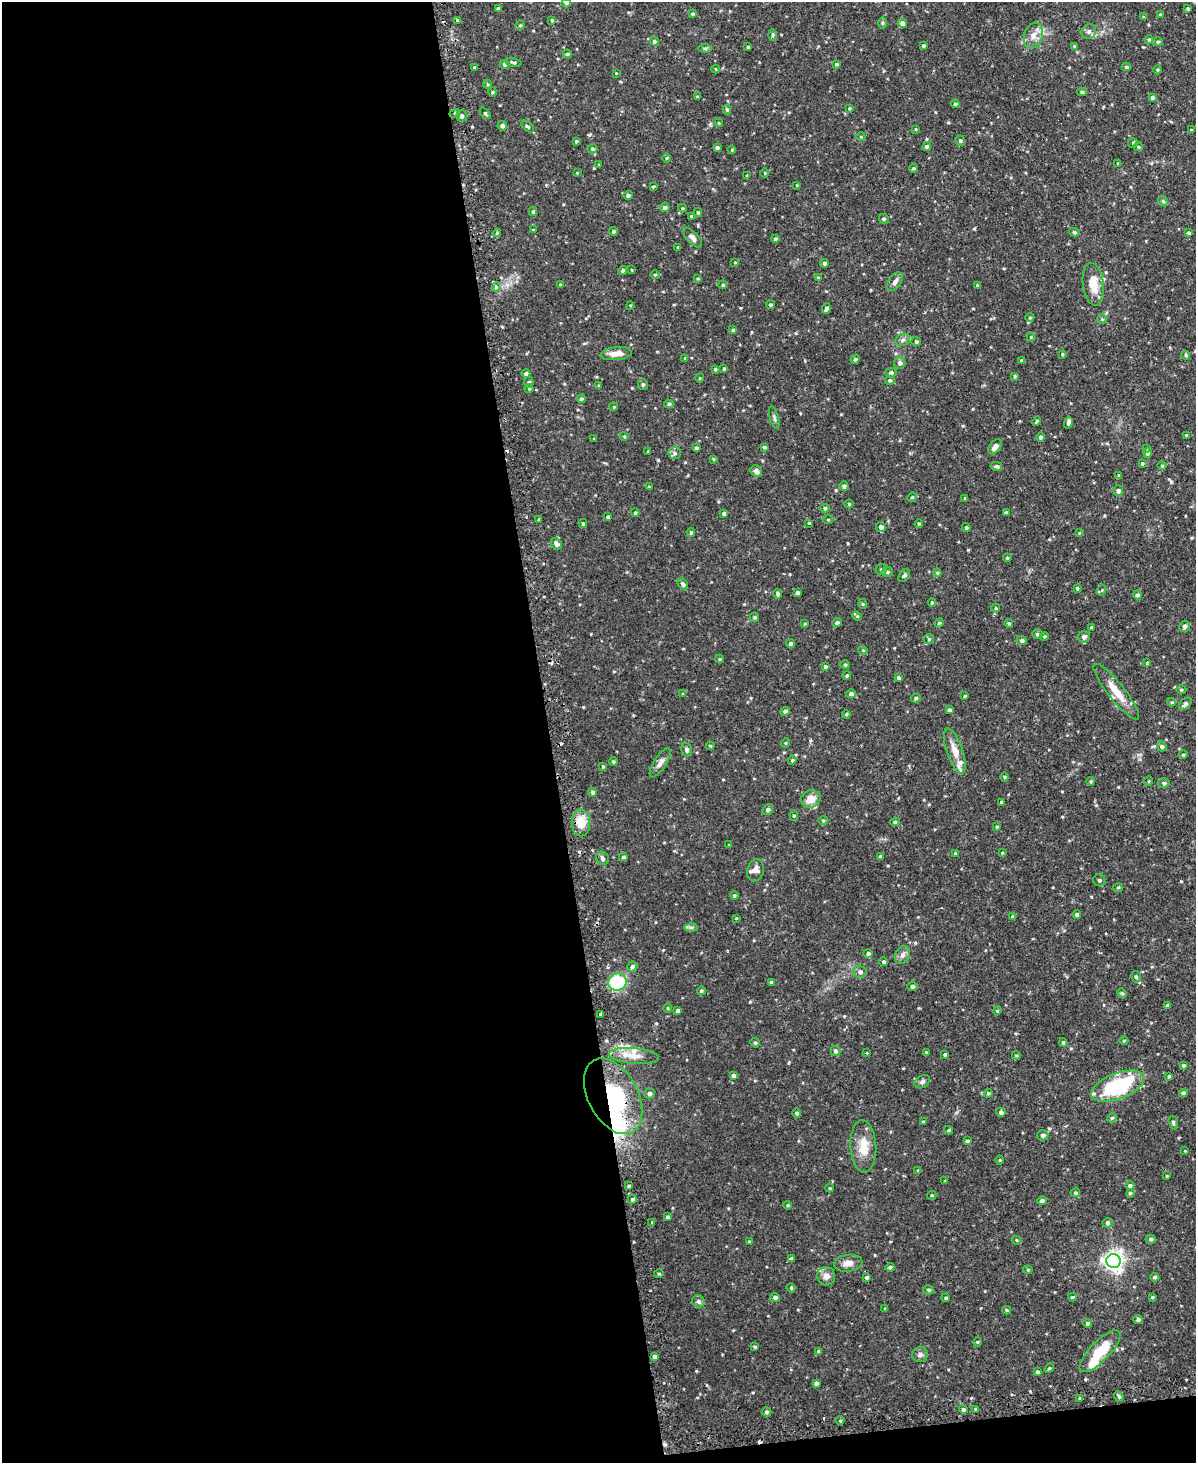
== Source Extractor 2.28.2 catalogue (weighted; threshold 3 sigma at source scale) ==
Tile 9 of 4 x 3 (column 1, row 3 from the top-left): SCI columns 31-1224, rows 157-1617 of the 4838 x 4810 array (HDU 1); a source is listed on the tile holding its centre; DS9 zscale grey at full resolution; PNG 1198 x 1465 px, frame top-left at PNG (2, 2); each listed source drawn as its Kron ellipse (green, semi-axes under 4 px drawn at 4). Shown black and unused: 47% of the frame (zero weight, under 2 of 3 exposures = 4% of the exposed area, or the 3 px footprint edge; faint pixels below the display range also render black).
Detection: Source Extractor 2.28.2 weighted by HDU 2 'WHT'; one run over the whole footprint, this tile lists its part. Background 0.0943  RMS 0.0055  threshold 0.0249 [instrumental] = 3 sigma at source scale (4.5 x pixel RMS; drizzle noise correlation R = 1.50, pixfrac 1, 0.05/0.05 arcsec/px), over >= 5 px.
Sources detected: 360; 2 inside a brighter object's white glare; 4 cosmic-ray / hot-pixel residue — neither listed nor drawn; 9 inside a brighter listed object's ellipse — not listed separately; the other 345 listed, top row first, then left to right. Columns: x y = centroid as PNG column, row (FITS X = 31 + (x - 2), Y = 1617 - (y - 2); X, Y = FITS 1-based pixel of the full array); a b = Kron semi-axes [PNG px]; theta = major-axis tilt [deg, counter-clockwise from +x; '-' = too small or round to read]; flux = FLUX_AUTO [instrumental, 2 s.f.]
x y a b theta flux
566 3 4 4 - 0.82
1188 8 3 3 - 0.74
498 9 4 4 - 1.1
692 14 4 4 - 0.91
1160 15 4 4 - 0.81
1143 17 4 4 - 0.57
552 20 4 3 - 0.59
457 21 4 4 - 1.2
882 23 6 4 -90 0.71
902 23 4 4 - 2.6
520 25 5 4 - 0.69
1089 31 8 7 - 1.7
773 35 6 3 89 0.7
1033 36 13 9 72 4.3
1149 40 5 4 - 0.76
654 41 4 4 - 1.1
1157 42 5 4 - 0.89
923 46 4 4 - 0.8
1074 46 3 3 - 0.4
748 47 3 3 - 0.63
705 48 6 4 0 0.8
567 54 4 4 - 0.76
513 62 8 3 -13 1
505 64 4 4 - 1.3
836 64 4 4 - 0.75
474 67 4 3 - 0.49
1126 67 4 4 - 0.93
715 69 4 3 - 0.38
1157 70 4 3 - 0.49
616 73 3 2 - 0.37
487 84 4 3 - 0.54
492 92 4 3 - 0.59
1082 92 5 4 - 0.87
697 97 3 3 - 0.52
1152 97 4 4 - 1.3
955 104 4 3 - 0.98
849 108 4 3 - 0.58
727 109 5 4 - 0.89
455 113 5 3 - 0.67
485 113 7 3 -48 0.71
462 116 5 5 - 1.4
719 123 4 3 - 0.44
502 126 5 5 - 1.8
528 127 7 4 -41 0.85
915 129 4 3 - 0.44
1191 130 3 3 - 0.44
861 137 4 3 - 0.41
576 141 3 3 - 0.68
960 141 5 5 - 0.93
1133 143 5 5 - 0.78
927 146 5 4 - 1
1138 147 4 4 - 0.7
717 148 4 3 - 1.2
592 149 5 4 - 0.83
732 150 4 3 - 0.43
667 158 4 3 - 0.54
1118 164 3 3 - 0.51
599 165 3 3 - 0.5
913 168 5 4 - 0.76
577 173 3 3 - 0.36
765 173 4 3 - 0.44
747 175 4 3 - 0.55
797 185 4 2 - 0.39
653 187 4 3 - 0.63
628 195 5 4 - 1.2
1163 201 6 4 -45 0.76
665 207 5 4 - 1.3
682 208 4 3 - 0.56
533 211 4 4 - 0.66
698 213 4 3 - 0.61
691 216 4 3 - 0.54
884 219 5 4 - 0.91
533 230 3 2 - 0.54
613 231 4 4 - 1.2
1074 232 5 4 - 1
497 233 4 3 - 0.56
1189 233 4 3 - 1
692 238 12 5 -47 1.9
775 239 4 4 - 1.2
678 247 4 3 - 0.45
735 262 4 3 - 0.47
824 263 4 4 - 1.1
623 270 5 4 - 0.91
632 270 4 2 - 0.4
655 274 5 3 - 0.54
818 278 4 3 - 0.85
698 279 4 2 - 0.45
895 282 10 6 55 2.1
1093 284 21 10 -82 8.1
560 285 4 4 - 0.99
723 285 4 4 - 0.63
977 285 3 3 - 0.69
496 287 4 4 - 1.4
630 305 4 3 - 0.4
770 305 4 4 - 0.85
826 308 5 3 - 1.1
1030 318 4 3 - 0.45
1102 319 5 4 - 0.69
733 330 4 4 - 1
1031 337 5 4 - 0.55
903 340 8 6 23 1.4
916 341 5 4 - 0.87
616 354 16 6 6 4.4
1062 354 4 3 - 0.61
1186 355 4 4 - 0.77
685 358 4 3 - 0.43
855 359 5 4 - 0.96
1021 360 4 4 - 0.69
900 363 6 5 - 1.8
715 369 3 3 - 0.74
724 369 4 3 - 0.62
526 373 4 4 - 1.5
891 373 5 5 - 1.3
1015 376 4 3 - 0.65
700 378 4 3 - 0.4
890 380 5 4 - 0.87
529 382 5 5 - 0.79
643 384 5 5 - 0.96
599 386 3 3 - 0.65
529 389 4 4 - 0.57
581 399 4 4 - 1.1
669 404 4 4 - 0.88
614 407 4 3 - 0.47
774 418 12 3 -74 1.2
1037 421 5 3 - 0.66
1068 423 6 3 76 1.2
1186 435 3 3 - 0.53
624 436 4 3 - 0.47
1041 437 4 4 - 1.5
594 439 3 2 - 0.4
764 447 4 3 - 0.89
995 447 9 5 51 2.4
696 448 4 3 - 1.2
1147 448 4 3 - 0.52
648 452 3 2 - 0.48
674 453 6 6 - 1.3
1147 453 4 4 - 1.6
713 459 4 4 - 0.52
1142 463 4 4 - 0.77
1162 465 5 3 - 0.52
996 466 6 4 -11 0.96
756 471 6 5 - 2.3
1119 475 3 3 - 0.45
649 486 4 2 - 0.48
844 486 4 4 - 0.96
1118 491 5 5 - 1.7
912 497 5 4 - 0.68
965 498 3 3 - 0.46
849 504 4 4 - 0.63
825 508 4 4 - 0.97
635 512 4 4 - 0.79
1006 512 4 4 - 0.72
724 513 4 3 - 1.7
608 517 4 4 - 0.85
539 519 4 3 - 0.52
828 520 5 3 - 0.59
583 523 4 4 - 0.78
808 523 3 3 - 0.99
919 524 4 3 - 0.61
881 527 5 5 - 1.8
966 527 4 3 - 0.81
691 532 5 3 - 0.88
1079 533 4 3 - 0.38
556 544 6 5 - 2.3
1007 558 4 3 - 0.57
881 570 6 5 - 1.2
887 572 5 5 - 1
937 573 4 4 - 0.62
904 576 7 4 49 0.94
683 584 6 4 -50 1.3
1077 588 4 3 - 0.8
1102 590 5 3 - 0.53
798 593 4 4 - 1.3
778 594 5 4 - 1
1137 595 4 4 - 1.5
932 602 4 4 - 0.65
863 604 5 3 - 0.5
996 608 4 4 - 0.59
857 616 5 4 - 0.53
754 617 5 4 - 0.9
837 622 5 4 - 1
939 623 5 4 - 0.7
1009 623 4 3 - 0.7
805 624 4 3 - 0.47
1185 626 6 5 - 1.8
1091 628 3 3 - 0.97
1037 634 5 5 - 1.2
1044 636 4 3 - 0.64
1084 637 6 6 - 2.8
929 639 5 5 - 0.94
1022 641 5 4 - 1.5
790 644 4 4 - 1.4
863 650 5 3 - 0.41
719 659 4 4 - 0.54
1147 663 3 3 - 0.54
845 665 4 4 - 0.63
825 666 3 3 - 1.1
847 676 4 3 - 0.72
899 678 4 3 - 0.84
1181 690 5 3 - 0.59
1116 692 35 8 -51 8.3
683 694 4 4 - 0.74
851 694 4 4 - 1.8
965 696 3 3 - 0.67
916 698 5 4 - 0.85
1172 702 4 4 - 0.65
1185 704 7 5 43 1.6
949 710 4 4 - 1.5
785 711 4 4 - 1.6
846 714 4 3 - 0.59
785 743 5 3 - 0.49
710 746 4 3 - 0.56
1162 746 5 4 - 1.2
687 750 7 5 -77 1.4
955 751 23 8 -71 6.4
1183 755 4 3 - 0.7
792 760 5 4 - 0.72
613 762 4 4 - 0.74
660 763 17 6 57 2.8
603 766 4 3 - 0.65
1004 777 4 3 - 0.49
1091 781 4 3 - 0.55
1149 781 5 3 - 0.45
1164 783 6 4 -3 1.1
593 792 4 4 - 1.1
811 799 10 8 23 5.2
1001 802 3 3 - 0.66
768 810 5 5 - 1.4
794 816 5 4 - 0.76
823 820 5 3 - 0.59
895 822 5 4 - 0.78
581 823 13 9 -89 8.5
997 827 4 3 - 0.63
729 845 3 3 - 0.5
955 853 4 3 - 0.47
1002 853 4 3 - 0.47
623 857 4 3 - 0.69
880 857 4 4 - 1.3
602 858 7 6 - 1.2
755 870 11 8 75 2.6
1099 880 6 6 - 1.3
1118 887 5 3 - 0.55
734 896 4 3 - 0.74
1077 915 4 4 - 1.5
1013 917 4 4 - 1.5
736 918 3 3 - 0.44
691 927 6 4 -1 1
868 953 5 4 - 1.3
902 955 9 7 62 2.2
884 962 4 4 - 1.1
632 967 5 5 - 1.4
860 972 7 6 - 1.8
1136 977 6 4 -76 0.88
617 982 9 8 - 35
772 982 4 4 - 0.92
912 986 5 4 - 1.3
701 991 4 4 - 0.84
1122 993 5 4 - 0.58
1167 1006 4 3 - 1.4
668 1008 4 3 - 0.49
678 1011 4 3 - 1.4
997 1011 4 3 - 0.46
600 1014 3 2 - 1.2
1124 1041 4 3 - 0.54
1063 1042 4 3 - 0.78
755 1043 5 4 - 0.74
835 1051 5 5 - 1.1
926 1052 4 3 - 0.57
867 1053 3 2 - 0.4
945 1054 3 3 - 0.82
1016 1055 4 3 - 0.47
634 1056 25 8 -5 6.2
1183 1065 3 3 - 0.82
733 1076 4 4 - 1.2
1169 1076 4 4 - 0.68
922 1082 8 6 33 1.4
1117 1086 28 13 21 41
649 1093 5 5 - 1.7
988 1093 4 4 - 0.67
1183 1093 4 4 - 1.1
613 1096 41 25 -62 73
1001 1112 5 4 - 1.5
797 1113 4 4 - 1.1
1112 1118 5 4 - 0.7
923 1122 4 4 - 0.59
1173 1123 7 4 -71 0.76
949 1130 4 4 - 0.65
1043 1135 5 5 - 1.6
967 1141 4 3 - 0.96
863 1146 26 13 -88 9.8
1185 1151 3 3 - 0.41
1000 1160 5 3 - 0.48
918 1170 4 3 - 0.54
1167 1176 4 2 - 0.4
945 1181 3 3 - 0.55
629 1186 4 4 - 0.75
1130 1186 4 4 - 1.3
829 1188 4 3 - 0.47
1075 1193 5 4 - 0.84
1130 1193 4 3 - 0.62
932 1195 4 3 - 0.9
632 1199 4 4 - 1.1
1042 1201 4 4 - 1.9
788 1205 4 3 - 0.7
667 1217 4 3 - 0.89
652 1222 3 3 - 0.41
1107 1223 5 5 - 1.1
1151 1239 5 4 - 1
1016 1240 4 2 - 0.39
749 1242 4 3 - 0.6
791 1259 4 4 - 1.5
1113 1261 7 7 - 290
848 1263 14 8 7 3.9
890 1267 4 4 - 1.2
1028 1270 4 4 - 0.58
659 1274 5 3 - 0.62
826 1276 9 9 - 3.3
867 1277 4 4 - 1.2
1155 1277 4 4 - 1
791 1288 4 4 - 0.62
929 1290 5 4 - 0.82
775 1297 5 4 - 1.3
1072 1297 4 3 - 0.59
1152 1297 3 3 - 0.6
946 1298 4 3 - 0.69
698 1301 6 6 - 1.4
885 1309 4 4 - 0.54
1007 1310 4 3 - 0.73
1138 1319 4 4 - 1.3
1088 1323 4 4 - 1.3
977 1342 4 3 - 0.46
755 1347 4 3 - 0.81
819 1351 4 4 - 1.1
1100 1351 27 10 46 15
920 1355 8 7 - 1.8
654 1357 4 3 - 1.4
1049 1368 5 4 - 0.63
1038 1372 4 3 - 1.2
816 1383 4 3 - 1.6
1119 1397 5 4 - 0.9
1080 1398 3 3 - 0.83
963 1409 4 4 - 1.2
976 1409 3 3 - 0.75
767 1412 5 4 - 1.1
840 1421 4 3 - 0.68
Overlapping masked pixels (flux is a lower limit): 1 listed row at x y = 613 1096